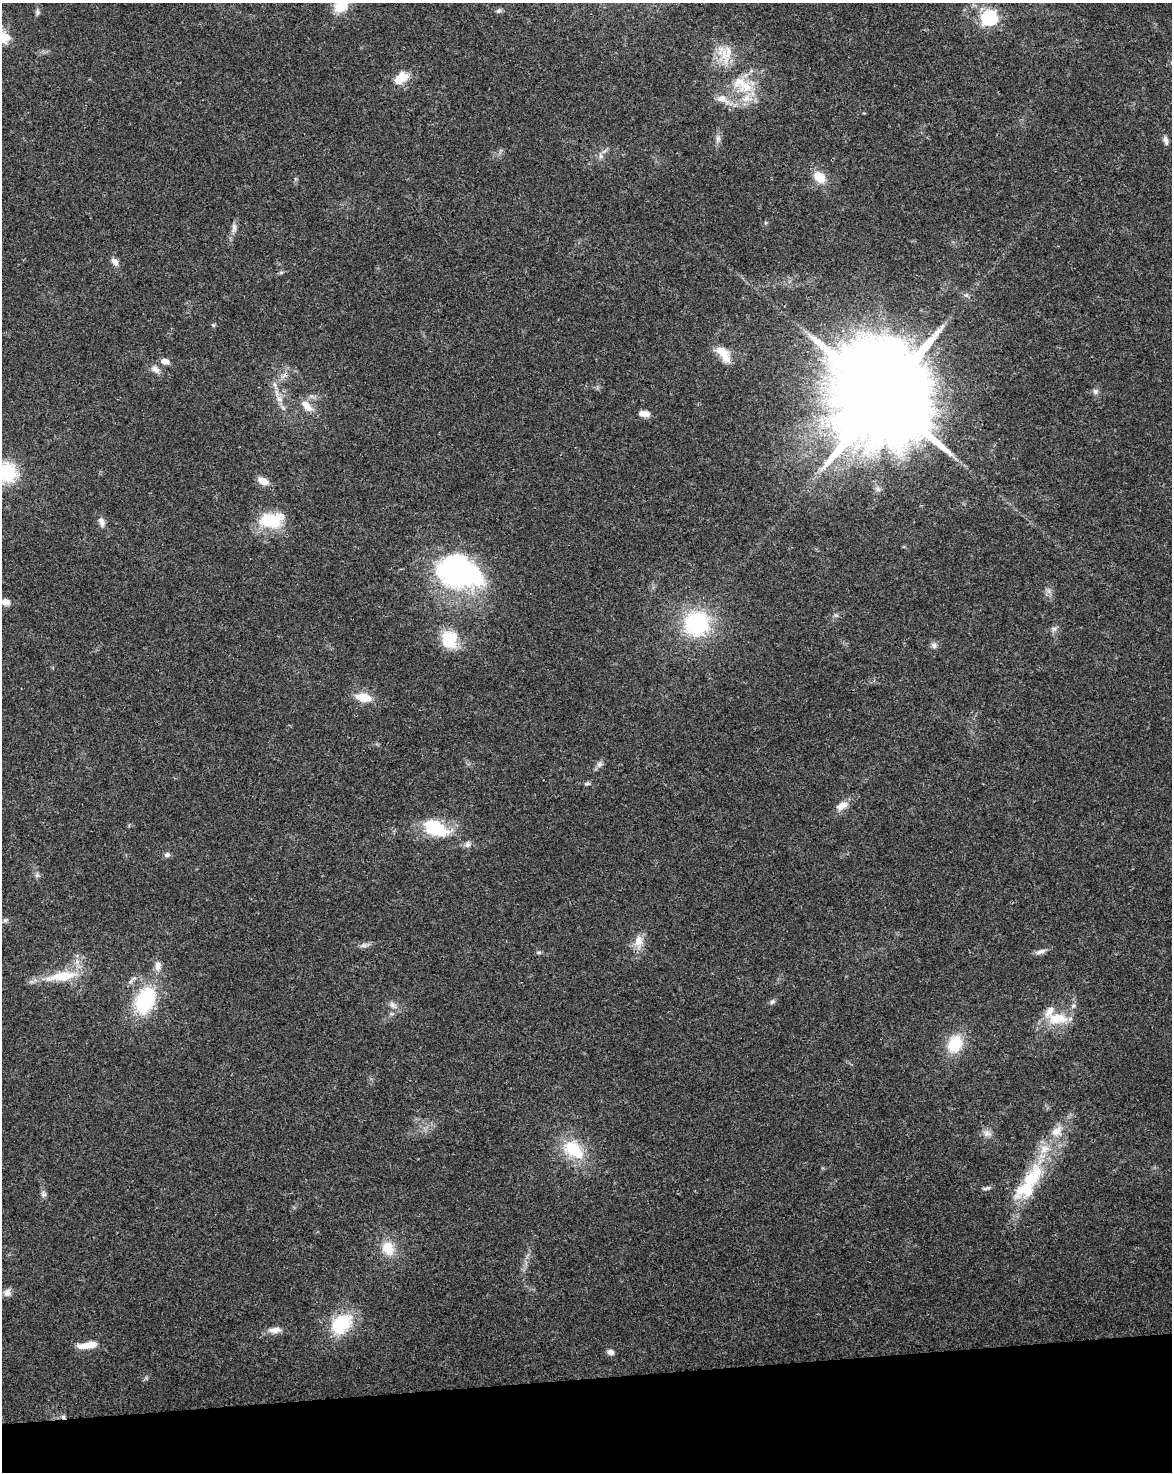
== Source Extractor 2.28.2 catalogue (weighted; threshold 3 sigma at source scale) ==
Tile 10 of 4 x 3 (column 2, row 3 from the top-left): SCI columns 1226-2395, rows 68-1537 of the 4791 x 4502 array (HDU 1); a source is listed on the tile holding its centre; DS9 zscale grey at full resolution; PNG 1174 x 1474 px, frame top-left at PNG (2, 3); no overlay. Shown black and unused: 6% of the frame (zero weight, under 3 of 4 exposures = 5% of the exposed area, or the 3 px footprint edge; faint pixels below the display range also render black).
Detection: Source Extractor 2.28.2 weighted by HDU 2 'WHT'; one run over the whole footprint, this tile lists its part. Background 0.0306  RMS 0.0036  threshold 0.0162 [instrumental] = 3 sigma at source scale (4.5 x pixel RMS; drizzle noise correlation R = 1.50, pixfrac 1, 0.0396/0.0396 arcsec/px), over >= 5 px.
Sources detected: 84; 1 inside a brighter object's white glare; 2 cosmic-ray / hot-pixel residue — not listed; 9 inside a brighter listed object's ellipse — not listed separately; the other 72 listed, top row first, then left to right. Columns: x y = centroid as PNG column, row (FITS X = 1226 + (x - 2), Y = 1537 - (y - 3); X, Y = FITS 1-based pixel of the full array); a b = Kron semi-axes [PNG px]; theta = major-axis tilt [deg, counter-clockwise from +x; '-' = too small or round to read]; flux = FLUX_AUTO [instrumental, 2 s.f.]
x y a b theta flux
341 5 15 11 41 10
498 11 8 6 32 0.87
37 12 9 6 -76 0.89
989 18 7 6 - 92
4 37 14 12 -65 5.8
725 54 28 20 -75 8.9
402 77 15 13 36 5.5
746 86 22 18 15 11
723 99 22 11 -25 4.7
718 139 12 6 84 1.6
1166 140 13 6 -77 1.4
601 156 9 6 -72 1.3
819 177 16 12 -44 5.9
234 228 14 6 86 1.7
115 262 11 7 -54 2.1
281 272 6 4 1 0.58
966 295 6 6 - 0.86
213 325 6 5 - 0.51
722 352 18 12 -25 5.3
165 361 8 6 -14 2.8
155 369 13 8 -32 2.2
275 385 13 5 -74 1.7
1095 391 8 7 - 1.2
883 397 29 25 -4 9700
279 399 10 8 -52 2.3
307 406 21 10 -46 4
645 414 9 7 -15 2.4
7 472 23 19 -70 18
263 481 11 7 -27 3.9
878 489 7 6 - 0.99
271 520 29 17 6 16
101 521 14 7 -74 2
460 570 56 40 -33 70
1049 591 7 5 -89 1.1
6 602 9 8 - 2.4
836 615 7 4 0 0.64
696 623 28 26 26 35
1054 629 9 6 -15 1.2
449 639 22 19 -68 12
934 645 9 7 -18 1.3
363 697 21 10 -10 6.2
599 764 9 7 33 1.3
587 784 9 4 11 0.67
842 806 17 10 30 3.5
436 828 34 18 -24 18
468 844 9 8 - 1.5
167 855 7 6 - 1.1
37 875 7 6 - 0.91
5 920 6 6 - 0.82
639 941 20 12 86 4.5
364 945 12 6 16 1.4
539 952 6 4 18 0.55
1040 952 17 6 20 1.7
158 965 13 8 87 2.3
62 976 46 12 9 12
145 1000 29 19 64 30
772 1002 8 6 27 0.89
393 1005 13 7 -49 1.9
392 1014 7 4 -18 0.59
1058 1019 30 15 -1 10
955 1044 19 15 67 13
987 1133 12 9 -16 2.1
573 1150 24 15 -40 17
986 1188 14 4 12 0.9
1027 1190 90 19 67 28
43 1194 8 8 - 1
388 1248 18 15 -66 7.9
7 1292 10 9 - 2
341 1324 31 21 47 18
275 1330 18 7 4 2.9
88 1345 24 8 8 5.8
610 1352 8 6 -22 1.7
Overlapping masked pixels (flux is a lower limit): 1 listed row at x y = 883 397
Isophote crosses this tile's border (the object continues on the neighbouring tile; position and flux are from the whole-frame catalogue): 3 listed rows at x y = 341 5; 4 37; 7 472